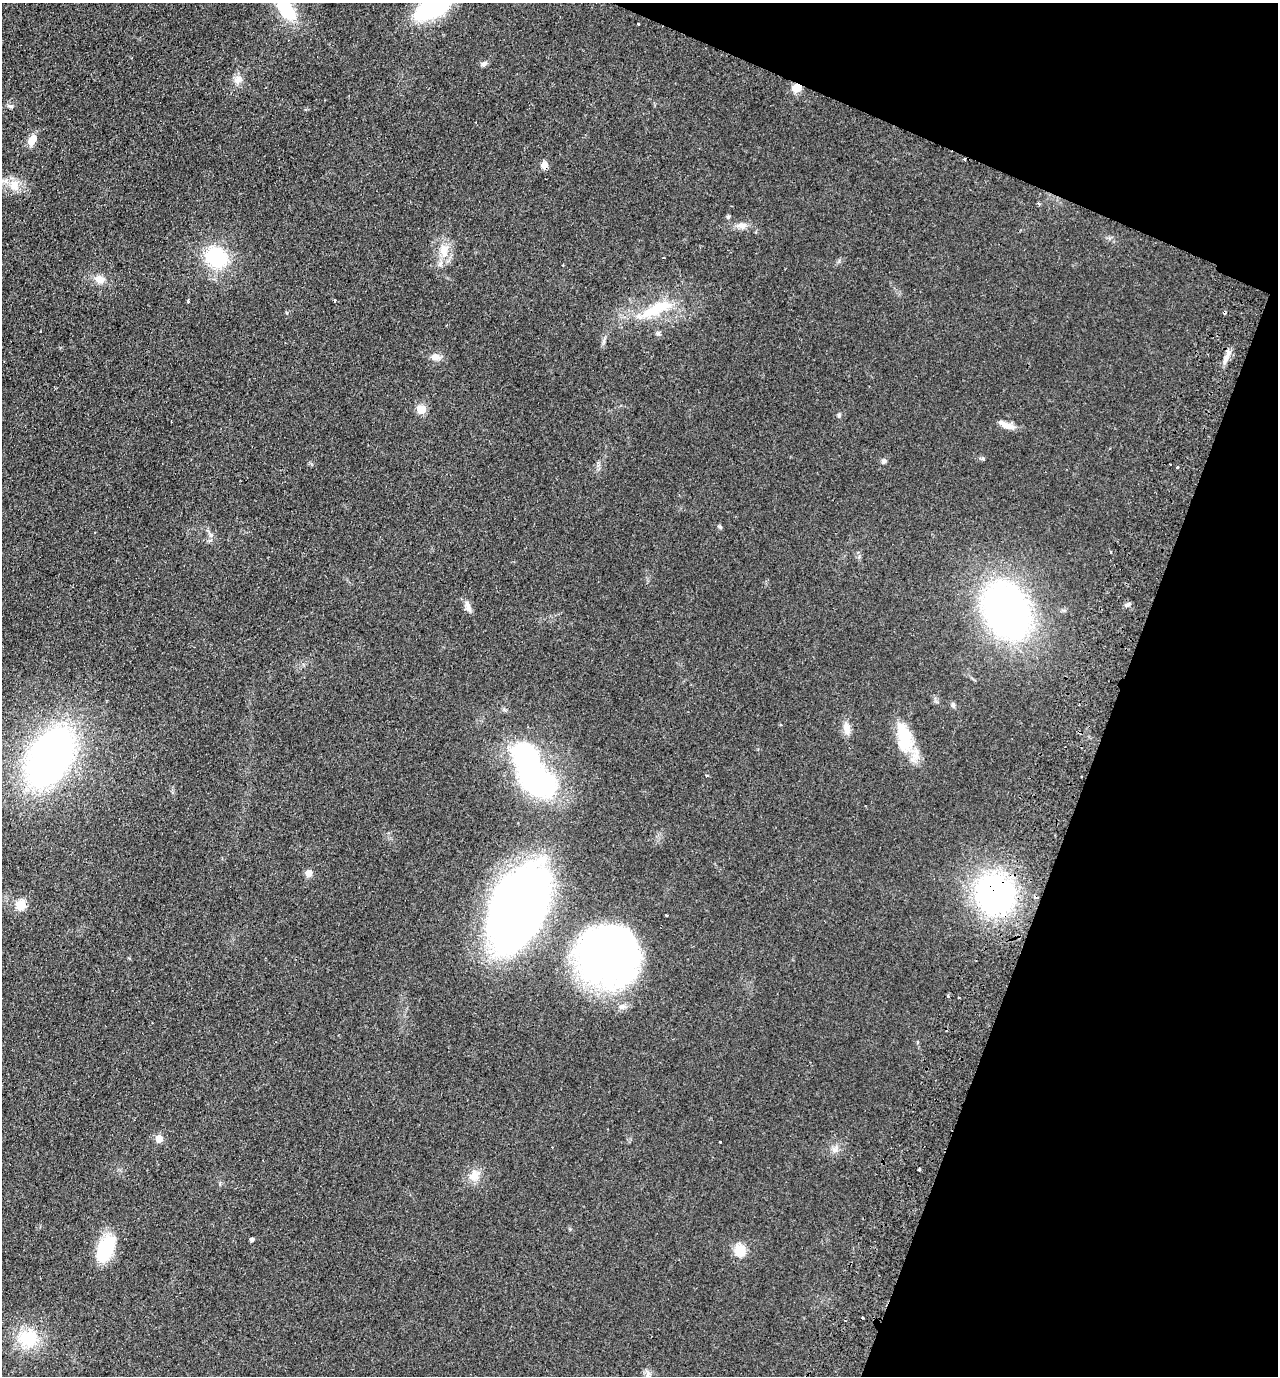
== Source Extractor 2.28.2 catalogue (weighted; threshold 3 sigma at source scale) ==
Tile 8 of 4 x 4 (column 4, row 2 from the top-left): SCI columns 4151-5426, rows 2774-4147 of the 5619 x 5546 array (HDU 1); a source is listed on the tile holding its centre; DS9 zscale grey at full resolution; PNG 1280 x 1378 px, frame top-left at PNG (2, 3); no overlay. Shown black and unused: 19% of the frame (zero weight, under 2 of 3 exposures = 3% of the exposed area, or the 3 px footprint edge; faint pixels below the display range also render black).
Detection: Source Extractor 2.28.2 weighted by HDU 2 'WHT'; one run over the whole footprint, this tile lists its part. Background 0.0955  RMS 0.011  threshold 0.0473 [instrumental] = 3 sigma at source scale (4.5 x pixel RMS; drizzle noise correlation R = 1.50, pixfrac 1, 0.05/0.05 arcsec/px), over >= 5 px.
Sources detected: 66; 6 cosmic-ray / hot-pixel residue — not listed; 1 inside a brighter listed object's ellipse — not listed separately; the other 59 listed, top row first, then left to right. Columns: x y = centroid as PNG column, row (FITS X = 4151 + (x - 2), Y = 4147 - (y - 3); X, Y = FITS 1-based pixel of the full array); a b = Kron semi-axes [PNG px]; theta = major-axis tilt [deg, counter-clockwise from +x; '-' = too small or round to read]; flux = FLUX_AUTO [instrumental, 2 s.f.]
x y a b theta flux
433 7 31 15 29 140
286 9 29 14 -54 53
638 24 3 3 - 1.6
484 64 9 6 39 2.9
238 79 13 11 60 7.6
797 88 5 5 - 40
10 106 9 5 -13 2.5
32 140 13 8 60 12
964 159 3 3 - 1.2
545 165 6 5 - 13
14 185 17 12 -60 15
1039 204 3 3 - 3.4
728 217 5 4 - 2.1
741 226 16 9 5 7.2
444 250 21 11 -89 17
217 257 22 20 -36 68
563 265 3 2 - 1.4
99 279 14 10 -15 10
188 301 3 3 - 2.7
660 307 44 15 22 44
658 333 6 5 - 2
604 340 7 4 72 2.2
1227 355 17 6 56 7.3
435 357 12 9 -3 6.9
421 409 5 5 - 38
839 415 6 5 - 1.6
1007 426 15 9 -8 7.5
884 461 6 6 - 2.6
1170 464 2 2 - 0.8
1178 468 3 3 - 3.4
720 527 8 4 -35 1.5
211 535 7 6 - 2.9
1111 552 3 3 - 2.8
1126 605 6 5 - 2.3
468 607 18 6 -70 5.8
1007 611 40 30 -64 560
953 705 7 5 -89 2.2
846 728 18 9 -85 8.7
904 737 43 17 -78 45
50 757 43 27 61 550
532 771 59 26 -62 270
706 775 4 3 - 1.4
309 873 5 5 - 17
995 894 27 25 -44 350
21 905 5 5 - 59
518 907 70 41 63 890
666 915 3 2 - 1.1
609 956 66 64 -15 430
948 996 4 3 - 1.6
959 997 3 2 - 1.4
159 1139 5 5 - 22
835 1150 7 7 - 3.8
919 1169 3 3 - 1.6
474 1175 16 13 51 13
252 1240 4 3 - 3.1
105 1248 28 15 65 55
740 1251 13 12 - 17
862 1317 2 2 - 1.2
28 1338 25 22 -6 42
Overlapping masked pixels (flux is a lower limit): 4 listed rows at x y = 797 88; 964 159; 545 165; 995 894
Isophote crosses this tile's border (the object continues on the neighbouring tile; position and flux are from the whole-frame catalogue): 2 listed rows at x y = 433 7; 286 9
Unlisted compact peaks at least as high as the median listed source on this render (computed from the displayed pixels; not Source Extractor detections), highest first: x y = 983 458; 839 261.